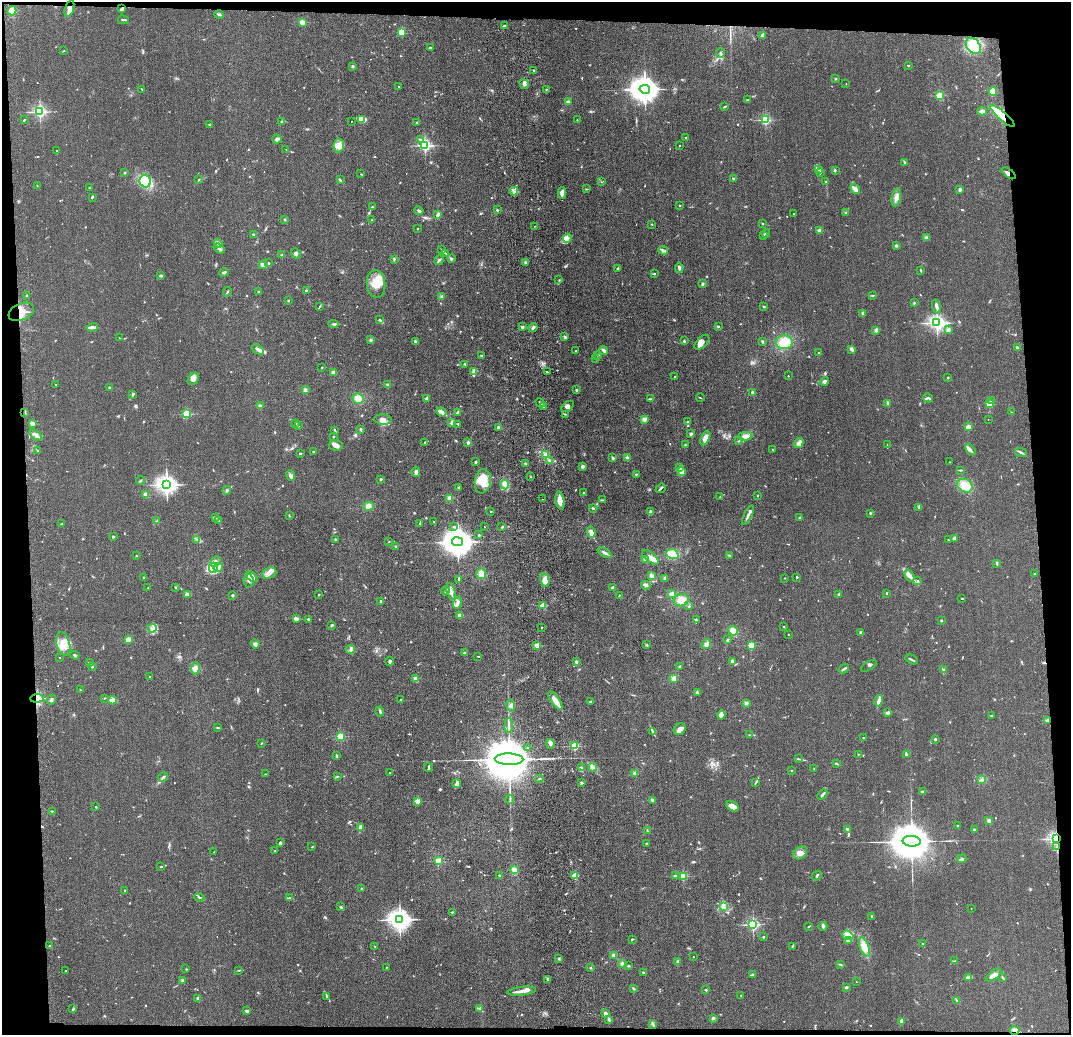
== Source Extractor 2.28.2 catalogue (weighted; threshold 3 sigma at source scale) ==
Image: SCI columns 116-4391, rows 98-4226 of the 4506 x 4324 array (HDU 1 of 3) = the unmasked area's bounding box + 8 px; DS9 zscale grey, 4 x 4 block average (1 PNG px = mean of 4 x 4 image px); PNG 1073 x 1037 px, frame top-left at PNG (2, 2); each listed source drawn as its Kron ellipse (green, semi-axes under 4 px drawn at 4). Shown black and unused: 8% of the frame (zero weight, under 3 of 4 exposures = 6% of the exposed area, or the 3 px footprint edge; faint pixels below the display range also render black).
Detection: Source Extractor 2.28.2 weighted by HDU 2 'WHT'. Background 0.0671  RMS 0.0078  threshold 0.0351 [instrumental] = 3 sigma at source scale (4.5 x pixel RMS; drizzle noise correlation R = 1.50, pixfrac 1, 0.05/0.05 arcsec/px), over >= 5 px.
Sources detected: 879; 6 too faint to see at this stretch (4 x 4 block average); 1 inside a brighter object's white glare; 3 long thin detections or spike segments (spike, bleed or trail) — neither listed nor drawn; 22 coinciding with a brighter row at this scale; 37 inside a brighter listed object's ellipse — not listed separately; of the other 810, all 500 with FLUX_AUTO >= 2.52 (the completeness limit of this list) listed and drawn (310 fainter detections not listed), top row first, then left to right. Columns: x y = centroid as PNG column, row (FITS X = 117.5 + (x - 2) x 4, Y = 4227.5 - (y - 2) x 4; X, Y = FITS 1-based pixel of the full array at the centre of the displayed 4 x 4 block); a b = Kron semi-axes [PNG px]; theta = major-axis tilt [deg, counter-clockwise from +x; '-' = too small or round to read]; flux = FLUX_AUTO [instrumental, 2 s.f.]
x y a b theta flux
69 8 9 3 73 34
122 9 3 2 - 18
12 11 5 4 - 33
219 15 5 2 - 7
123 20 5 2 - 7.2
302 22 2 2 - 170
504 26 3 2 - 7.1
401 33 2 2 - 170
762 35 3 3 - 7.6
973 46 9 6 -53 160
430 47 3 2 - 6
63 51 3 2 - 2.8
720 53 4 2 - 6.5
908 65 2 2 - 5.1
352 66 2 2 - 8.3
534 70 2 2 - 3.6
836 79 2 2 - 4.5
524 84 5 3 - 17
846 84 2 2 - 3
399 86 2 2 - 8
142 89 3 2 - 2.6
546 89 2 2 - 3.2
645 89 5 4 - 8100
993 91 4 4 - 47
939 95 2 2 - 270
748 100 3 2 - 3
568 102 2 2 - 21
724 106 3 2 - 5.2
982 111 5 2 - 21
40 112 2 2 - 1100
1002 116 15 4 -41 210
361 119 3 3 - 10
24 120 3 2 - 3.7
577 120 2 2 - 3.8
765 120 2 2 - 500
351 121 2 2 - 2.7
281 122 3 2 - 3.4
416 122 2 2 - 3
209 125 2 2 - 6.4
686 138 2 2 - 22
277 139 5 3 - 14
421 139 4 2 - 7.8
339 145 7 5 83 30
425 145 2 2 - 910
680 146 2 2 - 6.3
286 149 2 2 - 2.6
57 151 2 2 - 14
905 162 4 2 - 6.1
818 170 3 2 - 5.6
835 170 3 2 - 4.7
125 173 2 2 - 17
820 173 3 2 - 2.8
1009 173 8 2 -38 14
361 174 2 2 - 3.8
733 178 2 2 - 15
198 180 3 2 - 3
340 180 3 2 - 6.3
145 181 6 5 - 190
826 181 2 2 - 4.2
601 182 2 2 - 3
37 186 2 2 - 2.8
89 188 3 2 - 2.6
587 189 2 2 - 2.7
855 189 5 4 - 26
960 189 2 2 - 60
514 191 4 2 - 9.1
562 193 5 3 - 26
92 197 3 2 - 5.7
896 197 9 4 78 23
679 205 2 2 - 4.7
372 207 2 2 - 11
497 210 2 2 - 5.4
419 211 4 3 - 9.4
846 213 3 2 - 3
794 214 2 2 - 3.1
437 215 3 2 - 15
285 219 2 2 - 4.4
371 220 2 2 - 3.3
763 223 2 2 - 7.9
652 224 2 2 - 6.6
534 226 2 2 - 2.8
418 229 2 2 - 3.1
820 230 2 2 - 66
766 233 4 2 - 4.4
253 234 2 2 - 18
764 236 2 2 - 3.9
926 237 2 2 - 8.9
567 238 4 4 - 15
218 243 4 2 - 5.8
896 246 3 2 - 6.5
219 248 6 3 -36 11
442 250 2 2 - 4.5
663 250 5 2 - 8.2
296 253 5 3 - 9.3
446 254 3 2 - 4.1
282 255 3 2 - 6.6
394 259 3 2 - 5.4
451 259 2 2 - 31
439 260 5 2 - 9.1
525 262 2 2 - 7.9
269 263 2 2 - 4.4
263 265 4 3 - 9.8
617 268 3 2 - 4.3
679 268 5 3 - 9.8
921 270 2 2 - 2.9
224 272 5 2 - 8.1
654 273 3 2 - 3
161 275 3 2 - 8.6
559 280 3 2 - 2.5
376 284 14 9 -84 83
703 284 3 2 - 6.2
306 290 2 2 - 17
227 292 5 2 - 4.1
258 292 2 2 - 14
873 295 4 2 - 3.5
27 296 2 2 - 24
442 297 3 3 - 8.6
288 301 2 2 - 3.4
914 303 2 2 - 3.9
764 306 2 2 - 19
936 306 7 2 -73 18
319 307 3 2 - 3.5
21 312 13 8 23 63
863 313 3 2 - 8.6
380 319 3 2 - 3.8
937 323 3 2 - 2100
333 324 5 2 - 9.1
718 326 3 2 - 3.7
92 327 5 3 - 12
522 327 3 3 - 7.9
533 327 4 2 - 11
876 330 3 3 - 10
948 330 3 3 - 7.8
565 337 3 3 - 7.5
119 338 2 2 - 5.9
371 340 3 2 - 6.9
684 341 4 2 - 4.3
762 341 3 2 - 6
415 342 3 3 - 10
702 342 9 5 46 21
784 342 8 7 - 72
1017 348 2 2 - 45
258 349 7 4 -32 17
852 349 4 3 - 14
604 350 4 3 - 12
576 351 2 2 - 3.4
818 353 2 2 - 3.1
481 355 2 2 - 2.9
598 355 2 2 - 5.5
595 359 2 2 - 3.9
465 364 2 2 - 5.2
322 367 2 2 - 3
474 371 4 3 - 14
334 372 4 3 - 14
547 372 3 2 - 3.1
675 376 2 2 - 3.5
788 376 2 2 - 4.6
948 377 2 2 - 2.6
193 379 7 5 54 19
824 381 5 3 - 10
55 384 2 2 - 2.8
387 385 2 2 - 6.3
109 388 2 2 - 23
305 390 3 3 - 12
576 390 2 2 - 21
753 393 2 2 - 23
133 394 2 2 - 5.6
427 398 3 2 - 19
700 398 4 2 - 3.2
928 398 5 2 - 8.8
358 399 5 5 - 36
651 399 4 2 - 4.2
991 400 2 2 - 3.5
540 403 5 2 - 7.1
887 403 3 2 - 9
989 404 2 2 - 190
260 406 4 3 - 9
568 406 7 4 40 17
543 407 2 2 - 2.6
25 412 3 2 - 2.6
442 412 5 3 - 25
457 412 3 2 - 5.6
1011 412 2 2 - 3.3
186 414 2 2 - 340
565 414 3 2 - 4.4
383 419 9 5 -5 28
644 419 2 2 - 100
988 419 2 2 - 4
452 422 4 3 - 10
687 422 2 2 - 5.4
296 423 2 2 - 3.5
32 424 2 2 - 110
458 424 3 2 - 4.2
298 426 2 2 - 3.8
498 427 2 2 - 65
968 427 2 2 - 92
360 429 2 2 - 5.7
335 430 4 2 - 5.5
691 434 2 2 - 40
36 435 7 2 -41 14
745 436 7 3 2 26
333 437 2 2 - 2.6
705 438 8 4 66 30
739 441 3 2 - 2.9
425 442 3 2 - 3.3
468 442 2 2 - 57
799 443 5 4 - 21
336 445 7 5 -4 22
685 445 3 2 - 4
887 445 3 2 - 2.7
772 449 2 2 - 3.6
970 450 6 3 -49 12
38 451 2 2 - 2.5
313 451 2 2 - 2.8
1021 452 6 2 -25 7.7
300 454 3 2 - 4.3
545 455 4 3 - 15
613 458 3 2 - 7.7
627 458 2 2 - 40
550 461 3 2 - 7.6
476 462 4 2 - 6.1
950 462 2 2 - 2.6
526 464 2 2 - 39
583 466 2 2 - 16
680 467 3 2 - 5.4
960 470 4 2 - 4.5
416 472 5 2 - 15
681 472 4 3 - 25
636 474 2 2 - 3.5
291 476 5 3 - 15
531 477 2 2 - 2.6
380 479 2 2 - 29
141 480 4 2 - 3.8
483 481 12 8 81 93
167 485 3 3 - 3300
505 485 5 4 - 24
965 486 8 6 -27 76
459 487 2 2 - 5.2
661 488 5 2 - 7.6
227 490 4 2 - 6.1
584 493 2 2 - 3.2
146 494 2 2 - 100
758 496 2 2 - 6.9
720 497 3 2 - 4.5
449 498 4 3 - 20
543 499 2 2 - 3.4
602 500 3 2 - 4.5
560 501 9 3 -81 50
368 506 5 4 - 23
919 507 2 2 - 4.5
593 508 4 2 - 5.6
491 511 2 2 - 2.8
650 512 3 2 - 7.1
870 513 3 2 - 4.5
289 515 3 2 - 3.8
748 515 10 2 65 15
216 517 3 2 - 8
800 518 3 2 - 8.4
157 521 2 2 - 2.5
219 521 3 2 - 4
434 522 2 2 - 6.5
420 523 2 2 - 2.7
61 524 3 2 - 3.2
453 526 2 2 - 4.2
484 527 2 2 - 4.2
502 527 3 2 - 4
591 532 5 4 - 29
479 535 2 2 - 18
113 537 2 2 - 24
954 538 4 2 - 7.6
197 539 3 2 - 4.2
335 539 2 2 - 18
948 540 2 2 - 5.8
389 542 2 2 - 2.8
458 542 5 4 - 9900
396 546 4 2 - 5.7
604 553 7 3 -33 16
672 554 6 5 - 52
729 555 3 2 - 4.2
136 556 2 2 - 7.3
650 557 10 4 -39 27
645 559 4 3 - 14
216 561 6 3 43 13
997 563 3 2 - 6.3
218 567 5 2 - 11
213 568 5 4 - 29
269 573 7 5 20 25
481 574 5 5 - 39
1034 574 2 2 - 14
652 576 4 3 - 14
909 576 7 3 -59 16
143 577 2 2 - 7.4
252 577 7 4 -36 30
797 577 2 2 - 3.9
665 578 2 2 - 8.7
785 578 2 2 - 2.6
459 579 3 2 - 4.2
545 580 7 4 -79 31
918 580 2 2 - 2.7
249 581 7 5 -83 15
646 585 5 3 - 8.2
176 587 2 2 - 2.8
148 588 2 2 - 2.9
613 588 3 2 - 9.5
445 591 4 2 - 5.6
451 591 9 2 -73 13
886 593 3 2 - 3
187 594 3 2 - 21
672 594 3 3 - 15
838 594 2 2 - 3.3
232 595 2 2 - 27
319 595 2 2 - 3.2
619 596 2 2 - 3.7
962 598 2 2 - 3
681 600 8 6 14 47
381 601 2 2 - 25
458 602 6 3 71 12
543 605 2 2 - 150
689 606 2 2 - 4
459 615 2 2 - 69
296 619 2 2 - 120
308 619 2 2 - 30
696 620 3 2 - 4.6
941 620 2 2 - 20
332 625 3 2 - 6.9
784 627 2 2 - 10
152 628 4 3 - 13
541 628 2 2 - 9.5
733 631 5 4 - 35
861 633 3 2 - 15
788 634 2 2 - 3.6
128 639 2 2 - 130
727 640 3 2 - 3.9
63 644 12 6 -74 60
255 644 5 3 - 14
706 644 5 4 - 15
537 645 2 2 - 120
646 645 3 2 - 3.3
751 645 2 2 - 190
350 649 4 3 - 9.1
464 653 2 2 - 32
75 655 4 2 - 4.6
478 656 2 2 - 3.8
59 657 2 2 - 5.9
912 660 7 2 -27 6.7
390 661 4 2 - 6.3
732 661 3 3 - 8
576 662 2 2 - 7.6
89 663 2 2 - 13
92 666 2 2 - 28
869 666 9 2 31 8.5
679 667 3 2 - 6.8
195 668 6 4 84 17
844 669 6 2 35 7.4
944 670 2 2 - 3.3
150 677 3 2 - 2.7
416 678 2 2 - 100
674 678 4 3 - 16
80 690 2 2 - 2.8
697 692 4 2 - 6.3
37 698 7 3 4 22
104 698 2 2 - 2.6
51 700 5 3 - 8.7
112 700 4 3 - 37
401 700 2 2 - 2.6
555 701 11 4 -56 39
590 701 2 2 - 16
879 701 6 2 74 26
746 703 3 3 - 9.5
511 705 6 3 -78 13
380 712 5 2 - 6.4
888 713 3 2 - 9.4
721 715 4 4 - 25
992 715 3 2 - 3.8
1047 720 3 2 - 4.7
509 725 8 2 87 7.4
217 728 3 2 - 3.4
680 729 6 5 - 21
653 732 3 2 - 4.5
749 735 2 2 - 2.6
340 736 2 2 - 230
863 738 2 2 - 11
935 739 2 2 - 6
261 743 3 2 - 3.3
550 744 5 4 - 13
575 746 2 2 - 340
528 748 2 2 - 3.1
858 754 2 2 - 6
906 754 4 2 - 6.4
336 756 3 2 - 7.9
509 759 14 5 -1 55000
798 759 2 2 - 3.3
836 763 4 2 - 6.1
593 767 4 3 - 11
428 768 4 2 - 5.5
581 768 2 2 - 3.1
814 769 2 2 - 2.9
791 771 2 2 - 2.7
390 773 2 2 - 3.8
635 773 3 3 - 11
265 774 2 2 - 3.5
338 776 2 2 - 2.9
163 777 5 2 - 7.9
540 778 2 2 - 3.7
982 780 3 2 - 5.1
756 782 2 2 - 2.9
582 783 4 2 - 4.3
457 784 4 2 - 27
923 791 4 2 - 5.3
822 794 5 2 - 13
510 799 4 2 - 5.9
652 800 3 3 - 8.2
417 801 2 2 - 140
733 806 7 4 -30 27
96 807 2 2 - 4.9
52 811 2 2 - 3.8
989 820 3 3 - 9
957 825 2 2 - 4.8
360 827 4 2 - 6.3
847 830 3 2 - 5.3
974 830 2 2 - 21
647 831 2 2 - 2.8
1056 839 2 2 - 1300
912 841 9 5 -3 29000
280 843 4 2 - 8
646 844 2 2 - 3
312 847 2 2 - 5.7
1057 847 3 2 - 4.7
275 850 2 2 - 3
214 852 2 2 - 3
800 853 7 5 35 29
962 859 4 3 - 8
438 861 2 2 - 230
161 867 2 2 - 2.5
514 870 4 3 - 20
817 875 5 2 - 7.1
500 876 2 2 - 4.6
575 876 2 2 - 210
675 876 3 3 - 7.3
683 876 2 2 - 370
361 888 2 2 - 2.8
125 890 2 2 - 4.1
199 897 5 2 - 4.8
289 898 3 2 - 3.4
340 907 3 2 - 5.3
723 907 3 2 - 6.7
971 908 2 2 - 3.3
452 912 3 2 - 3.7
872 916 3 2 - 6.3
400 919 4 3 - 3900
753 924 2 2 - 820
823 926 4 2 - 6.6
808 927 3 2 - 2.9
848 935 5 4 - 25
763 937 2 2 - 4.8
632 939 4 2 - 4.1
848 941 3 2 - 5
922 943 2 2 - 6.6
50 946 3 2 - 5
375 946 2 2 - 2.5
793 946 4 2 - 4.5
864 947 10 4 -71 44
614 955 3 3 - 15
693 957 2 2 - 3.5
559 959 3 2 - 5.4
678 961 4 2 - 4.8
954 961 4 2 - 3.7
622 964 4 3 - 8.2
841 965 4 2 - 3.1
629 966 2 2 - 4.9
386 967 2 2 - 5.2
591 968 2 2 - 14
186 969 2 2 - 2.8
239 970 3 2 - 4.4
66 971 2 2 - 3
643 973 2 2 - 4.6
753 974 4 2 - 3.9
994 975 9 4 35 27
968 977 3 2 - 5.5
1003 978 2 2 - 3.5
547 979 4 2 - 5.7
183 980 3 3 - 5.9
856 982 2 2 - 2.6
846 987 2 2 - 8.1
633 988 3 2 - 5.9
706 990 3 2 - 4
521 991 14 2 7 38
741 995 2 2 - 4.9
327 997 3 2 - 4.9
198 998 2 2 - 44
957 1000 2 2 - 2.9
73 1009 2 2 - 9.3
479 1009 2 2 - 3
247 1011 2 2 - 54
605 1013 3 2 - 17
713 1018 4 2 - 9.3
609 1020 3 2 - 7.7
901 1021 4 2 - 19
653 1025 2 2 - 3.3
1015 1031 4 3 - 15
Overlapping masked pixels (flux is a lower limit): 9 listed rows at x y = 69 8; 122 9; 1002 116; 1009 173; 21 312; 37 698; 1056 839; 1057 847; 1015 1031
Diffuse or blended objects may show on this block-average render without a row.